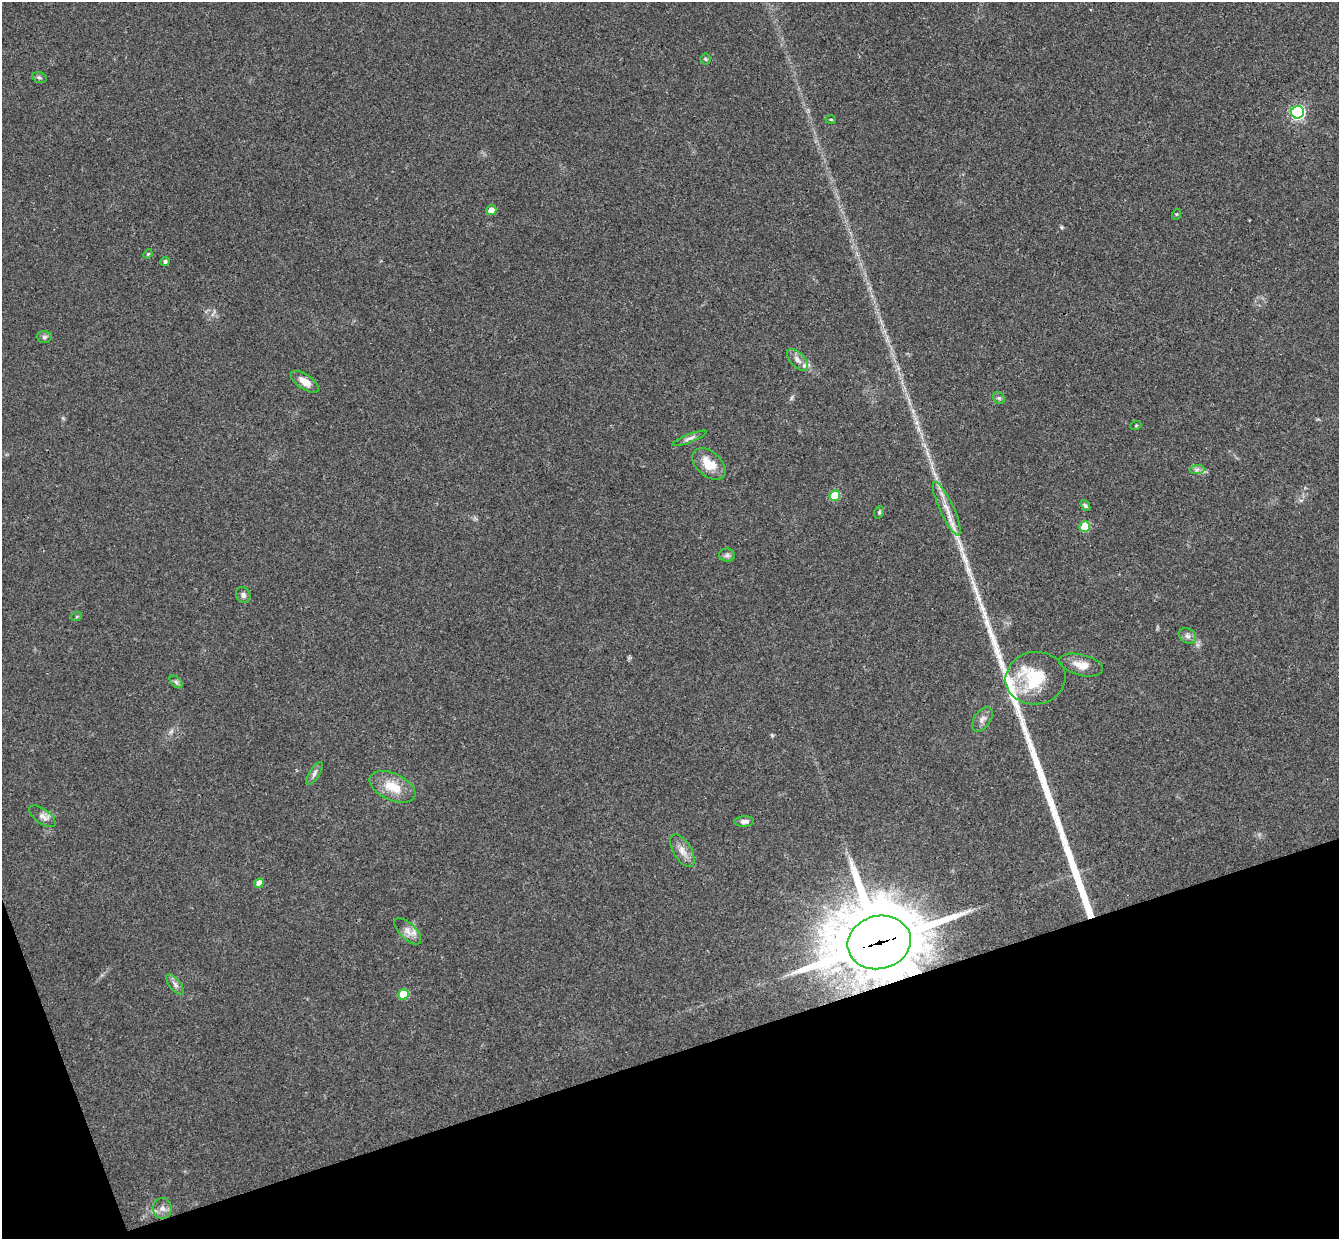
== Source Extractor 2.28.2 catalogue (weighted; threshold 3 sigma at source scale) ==
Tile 14 of 4 x 4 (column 2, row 4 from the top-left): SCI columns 1394-2730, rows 171-1407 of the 5460 x 5411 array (HDU 1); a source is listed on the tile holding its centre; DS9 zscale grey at full resolution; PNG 1341 x 1241 px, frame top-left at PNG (2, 2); each listed source drawn as its Kron ellipse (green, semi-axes under 4 px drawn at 4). Shown black and unused: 16% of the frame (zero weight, under 3 of 4 exposures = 6% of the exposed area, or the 3 px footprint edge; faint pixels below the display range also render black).
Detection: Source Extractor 2.28.2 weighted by HDU 2 'WHT'; one run over the whole footprint, this tile lists its part. Background 0.063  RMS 0.0051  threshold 0.023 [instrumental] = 3 sigma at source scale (4.5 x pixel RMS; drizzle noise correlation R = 1.50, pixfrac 1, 0.05/0.05 arcsec/px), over >= 5 px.
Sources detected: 48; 4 long thin detections or spike segments (spike, bleed or trail) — neither listed nor drawn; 4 inside a brighter listed object's ellipse — not listed separately; the other 40 listed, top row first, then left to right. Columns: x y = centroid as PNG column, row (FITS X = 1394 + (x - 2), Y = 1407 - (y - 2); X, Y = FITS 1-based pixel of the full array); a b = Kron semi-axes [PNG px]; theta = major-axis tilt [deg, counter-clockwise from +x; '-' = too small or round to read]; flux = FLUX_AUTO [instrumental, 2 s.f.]
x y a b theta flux
706 59 5 5 - 0.78
39 77 7 5 -16 1.1
1298 112 6 6 - 96
831 120 5 3 - 0.42
491 210 5 5 - 4.1
1177 214 5 3 - 0.55
148 254 5 4 - 0.61
165 262 5 4 - 1.2
44 337 7 6 - 1.1
797 360 13 7 -48 3
305 382 16 7 -33 5.4
999 398 6 5 - 0.93
1136 425 6 3 20 0.52
689 438 18 4 21 1.9
709 464 19 12 -41 9.9
1197 469 7 4 2 1.4
835 495 5 5 - 18
1085 506 6 4 -50 0.84
947 509 29 7 -65 7.5
879 512 6 4 70 0.8
1085 526 5 5 - 15
727 555 8 6 -2 1.4
243 595 8 7 - 1.6
77 616 5 3 - 0.54
1188 636 9 7 -33 2
1081 665 22 10 -14 6.2
1035 678 30 26 8 25
176 682 7 4 -45 1.1
982 719 14 8 55 2.7
314 773 13 5 58 1.8
393 787 24 13 -24 12
42 816 15 7 -35 2.9
744 821 10 5 1 2.2
682 851 18 9 -59 4.7
259 883 5 4 - 5.3
408 931 17 8 -45 4
879 942 32 26 14 4900
175 984 12 5 -52 2.2
403 994 5 5 - 15
162 1208 10 9 - 2.8
Overlapping masked pixels (flux is a lower limit): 1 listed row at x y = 879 942